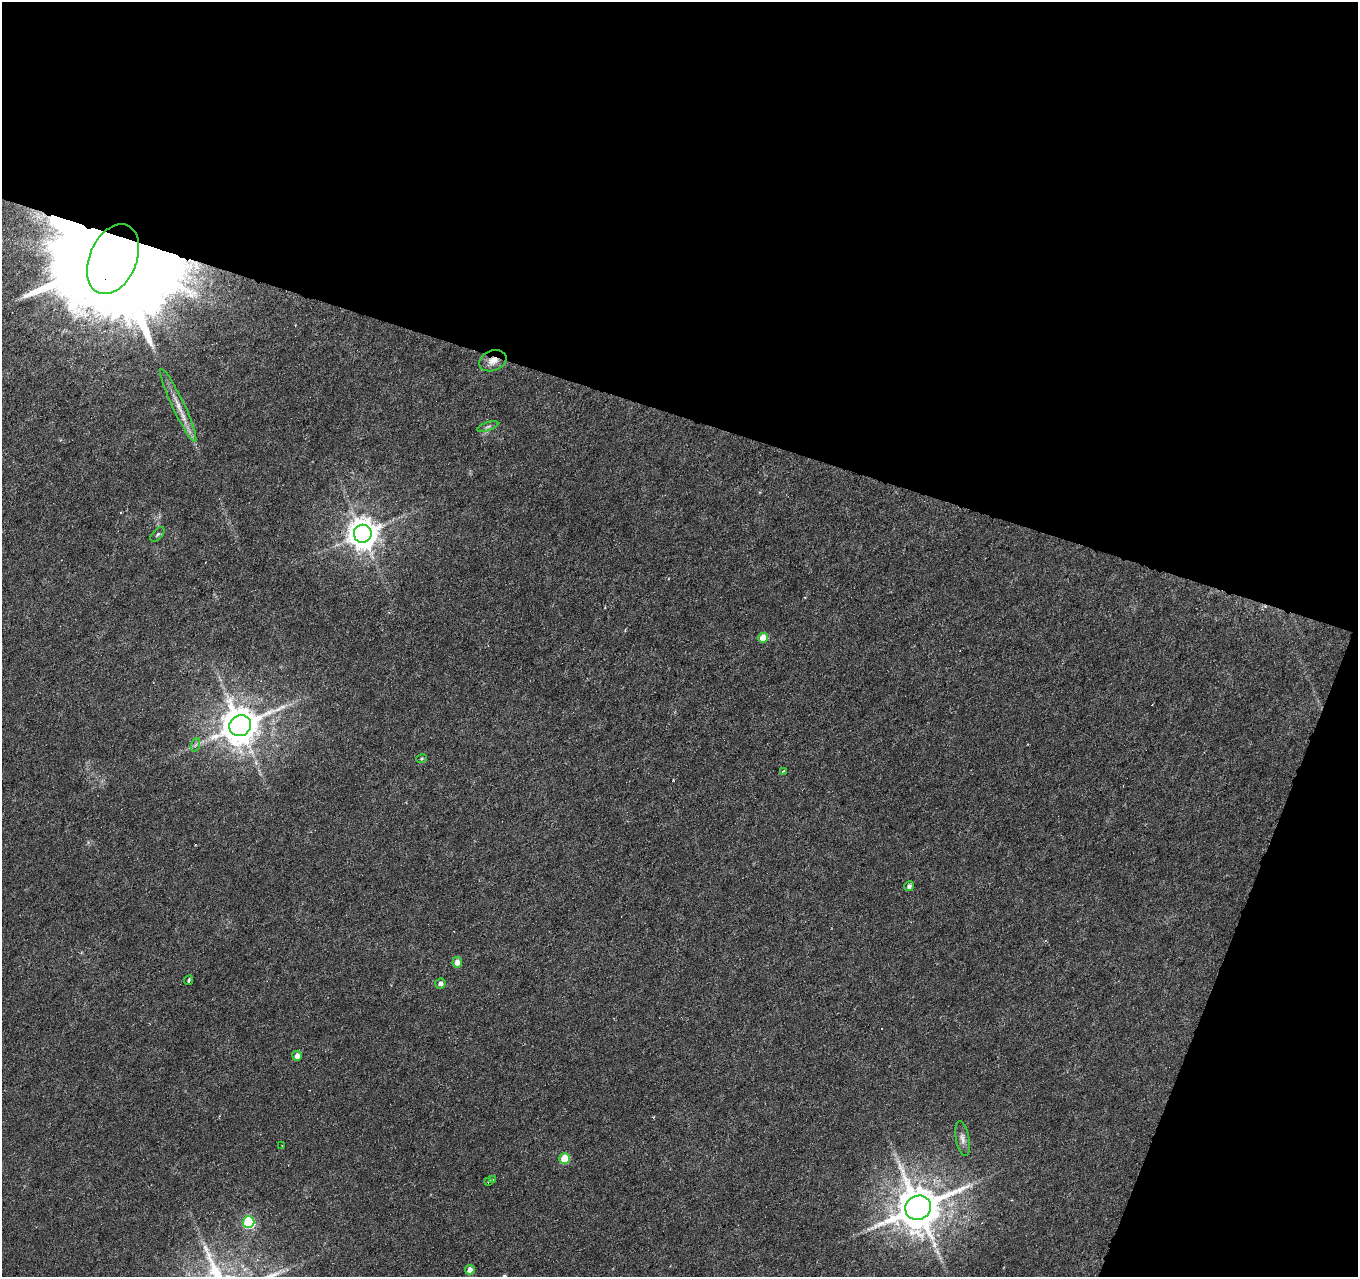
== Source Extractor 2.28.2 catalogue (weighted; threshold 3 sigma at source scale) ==
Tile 2 of 2 x 2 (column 2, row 1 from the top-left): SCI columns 1357-2712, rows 1381-2655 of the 2712 x 2778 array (HDU 1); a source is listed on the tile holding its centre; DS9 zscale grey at full resolution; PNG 1360 x 1279 px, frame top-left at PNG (2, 2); each listed source drawn as its Kron ellipse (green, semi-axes under 4 px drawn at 4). Shown black and unused: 37% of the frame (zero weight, under 3 of 6 exposures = <1% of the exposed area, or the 3 px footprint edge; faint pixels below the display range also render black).
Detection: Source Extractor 2.28.2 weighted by HDU 2 'WHT'; one run over the whole footprint, this tile lists its part. Background 0.00976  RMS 0.0018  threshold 0.00743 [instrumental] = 3 sigma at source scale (4.09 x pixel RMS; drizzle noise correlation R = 1.36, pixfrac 0.8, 0.0396/0.0396 arcsec/px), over >= 5 px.
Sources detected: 30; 6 cosmic-ray / hot-pixel residue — neither listed nor drawn; the other 24 listed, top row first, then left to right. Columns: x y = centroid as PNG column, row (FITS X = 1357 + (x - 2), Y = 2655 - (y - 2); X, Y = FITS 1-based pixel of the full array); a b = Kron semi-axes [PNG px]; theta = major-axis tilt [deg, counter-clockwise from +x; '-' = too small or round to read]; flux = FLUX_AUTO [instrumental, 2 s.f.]
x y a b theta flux
113 259 37 23 67 13000
493 361 14 10 21 1.8
178 405 40 6 -65 2.4
488 427 11 4 20 0.45
158 534 9 5 48 0.35
363 534 9 9 - 300
763 638 5 5 - 2.9
240 726 11 10 - 520
195 745 7 4 70 0.35
422 758 5 4 - 0.2
783 771 3 3 - 0.31
909 886 5 5 - 0.58
457 962 5 5 - 1.3
189 980 5 3 - 0.3
440 983 5 5 - 0.75
297 1056 5 5 - 1.1
962 1139 18 6 -80 0.96
282 1146 3 2 - 0.18
565 1158 5 5 - 6.2
493 1180 3 3 - 0.35
489 1181 4 3 - 0.91
918 1208 13 12 - 760
248 1222 6 6 - 18
470 1270 5 4 - 1.4
Overlapping masked pixels (flux is a lower limit): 2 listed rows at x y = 113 259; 493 361